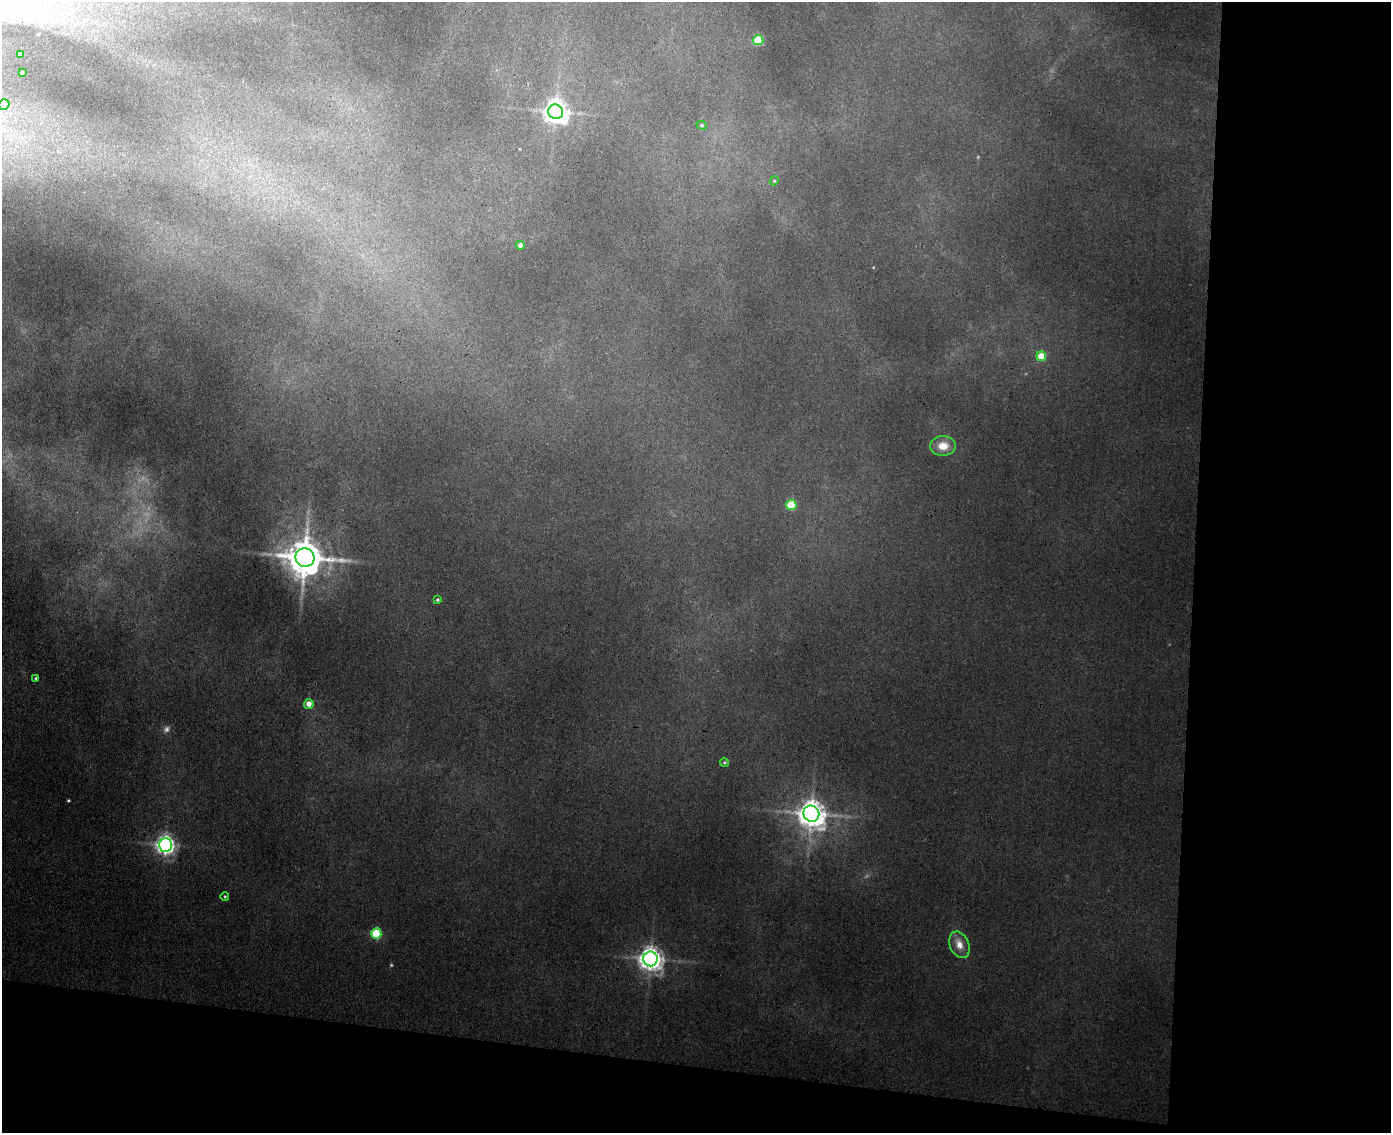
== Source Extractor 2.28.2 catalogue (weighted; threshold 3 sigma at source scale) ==
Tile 12 of 3 x 4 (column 3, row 4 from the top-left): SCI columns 3061-4449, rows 14-1144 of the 4623 x 4549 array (HDU 1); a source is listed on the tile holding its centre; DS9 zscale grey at full resolution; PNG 1393 x 1135 px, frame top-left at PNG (2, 2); each listed source drawn as its Kron ellipse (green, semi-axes under 4 px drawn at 4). Shown black and unused: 20% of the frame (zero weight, under 3 of 4 exposures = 6% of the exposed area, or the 3 px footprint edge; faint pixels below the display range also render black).
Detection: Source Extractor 2.28.2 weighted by HDU 2 'WHT'; one run over the whole footprint, this tile lists its part. Background 0.123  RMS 0.0092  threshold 0.0412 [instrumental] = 3 sigma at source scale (4.5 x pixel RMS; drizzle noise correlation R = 1.50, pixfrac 1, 0.05/0.05 arcsec/px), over >= 5 px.
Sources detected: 23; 1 too faint to see at this stretch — neither listed nor drawn; the other 22 listed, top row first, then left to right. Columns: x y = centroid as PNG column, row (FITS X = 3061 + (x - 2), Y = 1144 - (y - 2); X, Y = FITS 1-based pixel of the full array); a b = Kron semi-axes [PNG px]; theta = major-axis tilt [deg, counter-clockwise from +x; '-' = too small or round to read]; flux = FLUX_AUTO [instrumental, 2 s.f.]
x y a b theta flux
758 40 5 5 - 40
21 54 4 3 - 2.5
22 73 3 2 - 0.67
4 105 6 5 - 7
556 112 7 7 - 630
702 125 5 4 - 1.2
774 181 5 3 - 0.79
520 245 4 4 - 4.1
1041 356 5 4 - 19
943 446 13 10 3 9.9
791 505 5 5 - 32
305 558 9 9 - 2000
437 600 4 3 - 1
36 678 4 3 - 1.3
309 704 5 4 - 5.4
724 762 5 3 - 0.91
811 814 8 7 - 860
165 845 6 6 - 350
225 897 4 3 - 0.72
376 934 5 5 - 39
959 945 14 9 -67 7.3
651 959 7 7 - 630
Isophote crosses this tile's border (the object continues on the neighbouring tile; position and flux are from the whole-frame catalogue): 1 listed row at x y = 4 105